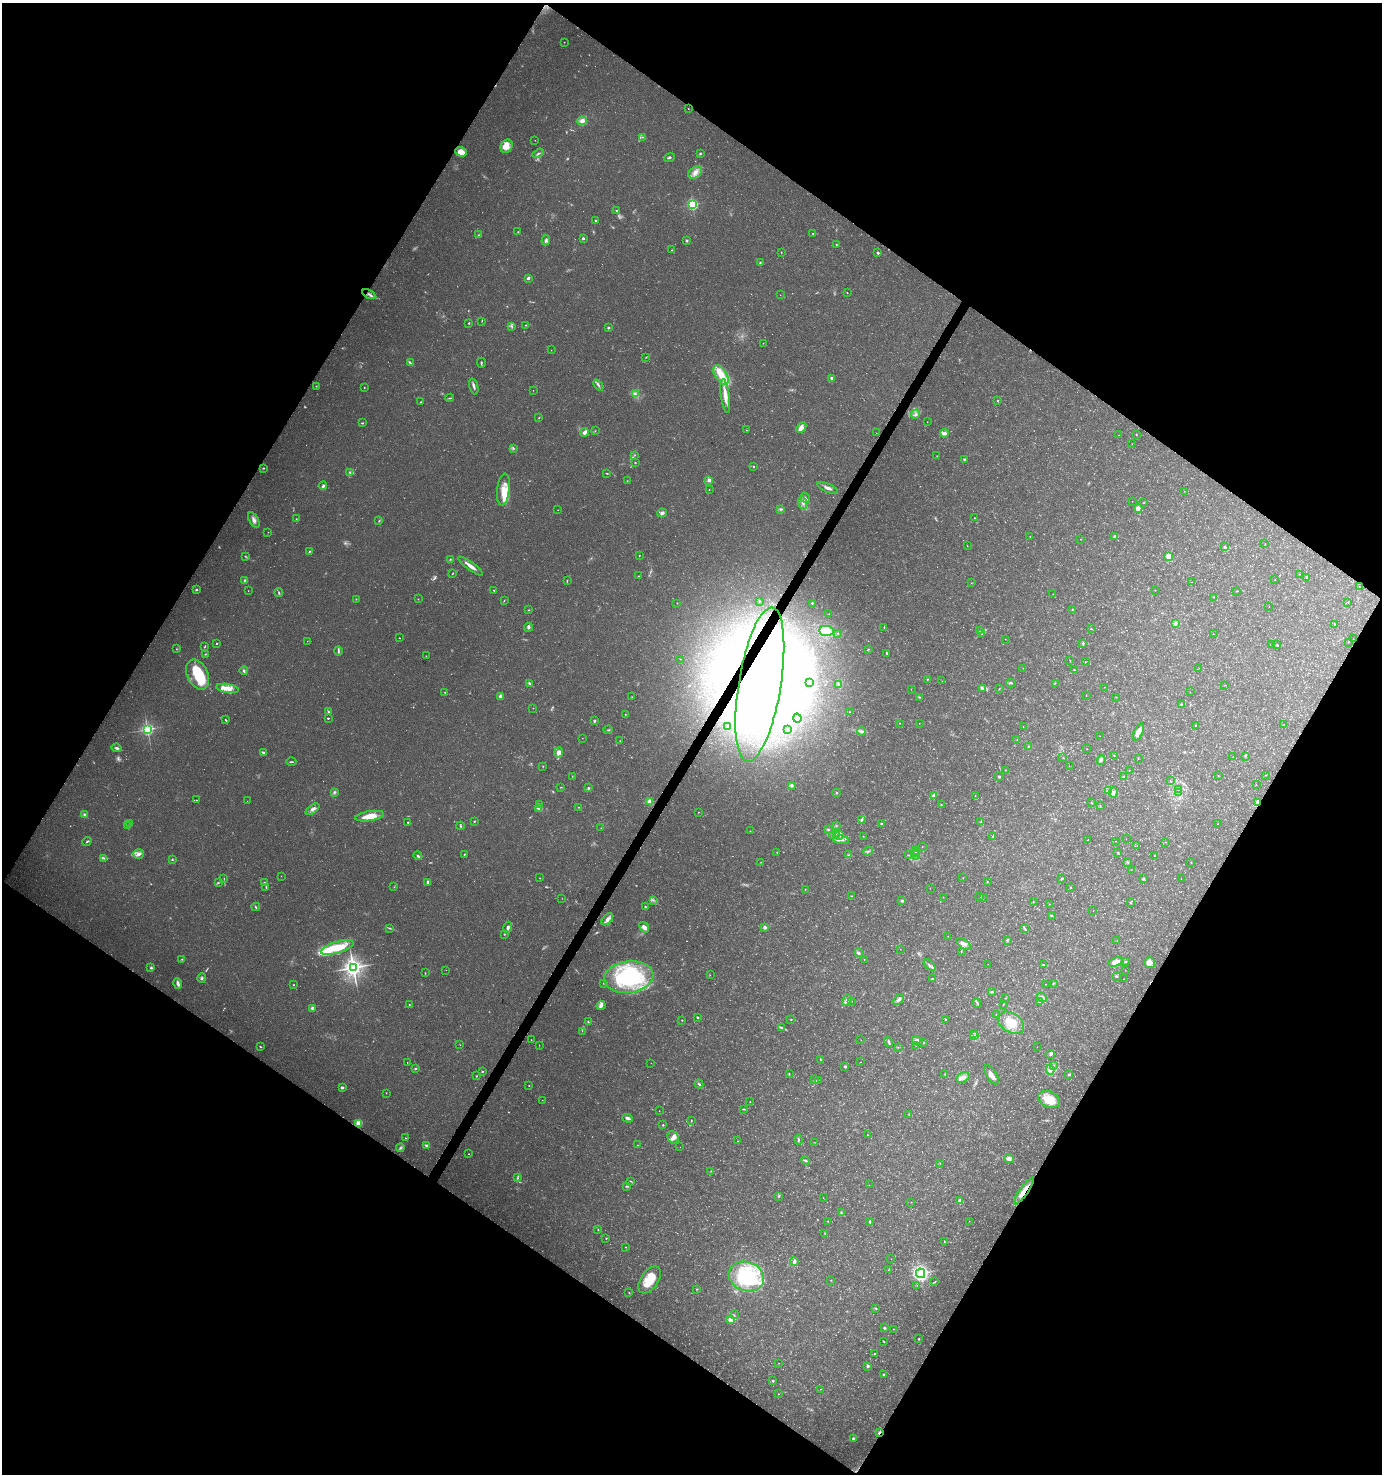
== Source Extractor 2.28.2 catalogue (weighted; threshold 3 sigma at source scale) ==
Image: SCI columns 192-5711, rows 12-5899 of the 5968 x 5903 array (HDU 1 of 3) = the unmasked area's bounding box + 8 px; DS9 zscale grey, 4 x 4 block average (1 PNG px = mean of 4 x 4 image px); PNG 1384 x 1476 px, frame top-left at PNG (2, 3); each listed source drawn as its Kron ellipse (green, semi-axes under 4 px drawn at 4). Shown black and unused: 49% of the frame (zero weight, under 3 of 4 exposures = <1% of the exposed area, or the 3 px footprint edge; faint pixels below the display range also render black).
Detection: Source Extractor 2.28.2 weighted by HDU 2 'WHT'. Background 0.0464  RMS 0.0043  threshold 0.0191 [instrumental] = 3 sigma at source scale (4.5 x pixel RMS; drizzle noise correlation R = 1.50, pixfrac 1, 0.0396/0.0396 arcsec/px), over >= 5 px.
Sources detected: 810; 117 too faint to see at this stretch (4 x 4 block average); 40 inside a brighter object's white glare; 4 cosmic-ray / hot-pixel residue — neither listed nor drawn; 11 coinciding with a brighter row at this scale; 44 inside a brighter listed object's ellipse — not listed separately; of the other 594, all 500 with FLUX_AUTO >= 0.499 (the completeness limit of this list) listed and drawn (94 fainter detections not listed), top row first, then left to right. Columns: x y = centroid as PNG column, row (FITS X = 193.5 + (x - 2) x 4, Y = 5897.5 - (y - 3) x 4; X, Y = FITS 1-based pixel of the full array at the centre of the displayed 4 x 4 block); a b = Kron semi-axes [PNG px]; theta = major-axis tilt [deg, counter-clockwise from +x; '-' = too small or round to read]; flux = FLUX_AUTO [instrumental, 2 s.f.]
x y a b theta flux
564 42 2 2 - 0.88
688 109 2 2 - 0.85
582 121 5 3 - 12
643 137 2 2 - 1.4
535 140 2 2 - 0.6
507 146 7 5 62 19
461 152 6 4 -18 29
538 153 6 2 31 3.9
700 153 3 2 - 2.8
669 157 6 2 19 4
695 172 8 5 39 17
692 205 2 2 - 260
617 211 2 2 - 3.3
596 220 2 2 - 1.8
518 232 2 2 - 1
813 233 2 2 - 1.4
478 235 2 2 - 1.6
583 238 2 2 - 6.9
546 240 5 3 - 6.5
686 240 3 3 - 2.8
836 244 2 2 - 1.6
672 250 2 2 - 1.1
781 252 2 2 - 1.1
878 253 2 2 - 4.3
760 263 3 2 - 2.4
528 278 3 2 - 6.2
847 293 2 2 - 1.1
369 294 7 2 -30 8.6
780 295 2 2 - 0.6
482 321 2 2 - 0.94
469 323 2 2 - 2.1
525 325 2 2 - 1.4
512 326 4 2 - 3.2
608 328 3 2 - 3.6
763 343 2 2 - 0.54
551 350 2 2 - 0.52
646 357 2 2 - 1.1
410 363 4 2 - 3.7
481 363 5 2 - 2.9
721 375 11 6 -58 46
831 378 2 2 - 18
598 385 6 2 -49 5
316 386 2 2 - 1.2
474 386 8 2 -75 7.1
364 387 2 2 - 1.2
533 390 2 2 - 0.68
635 394 3 2 - 2
725 396 17 4 -82 28
449 398 4 2 - 2.5
998 400 3 2 - 1.5
421 402 3 2 - 2.4
916 414 5 3 - 6.6
539 417 3 2 - 1.7
927 422 2 2 - 0.61
362 423 3 2 - 2.3
801 428 6 3 45 21
747 430 2 2 - 0.87
595 431 2 2 - 1.2
585 432 4 3 - 11
876 433 2 2 - 0.57
945 433 4 4 - 6.4
1136 434 2 2 - 2.3
1119 435 2 2 - 0.6
1132 444 2 2 - 0.59
513 448 2 2 - 2.2
635 455 2 2 - 1
937 456 2 2 - 0.85
964 459 3 2 - 2.7
635 463 2 2 - 2.2
753 466 2 2 - 3.7
263 468 3 2 - 2.1
350 472 3 2 - 2.8
607 473 3 2 - 1.5
709 480 2 2 - 11
627 481 2 2 - 1
323 486 4 2 - 6.5
827 488 11 3 -24 10
503 489 16 6 84 33
709 490 2 2 - 1
1184 491 2 2 - 0.51
805 498 5 2 - 3.7
1132 501 2 2 - 0.72
803 503 7 4 -72 9.8
1143 503 2 2 - 0.84
1138 508 4 3 - 12
780 509 3 3 - 3.4
558 510 2 2 - 0.85
662 513 5 3 - 7.8
974 518 2 2 - 1.2
296 519 2 2 - 1.2
254 520 8 4 -61 12
379 521 3 2 - 1.6
268 532 2 2 - 1.3
1030 536 2 2 - 2
1114 536 3 2 - 2.8
1080 539 2 2 - 0.76
1265 544 2 2 - 0.56
967 546 2 2 - 0.79
1225 547 3 2 - 3.4
310 551 3 2 - 2.6
639 555 2 2 - 1
245 556 3 2 - 2
1169 556 4 4 - 28
450 559 3 2 - 1.7
471 566 15 3 -36 18
452 573 3 2 - 1.4
1299 574 2 2 - 0.56
638 576 2 2 - 1.1
1307 577 4 2 - 2.4
1275 580 2 2 - 0.6
245 581 4 3 - 5.3
567 581 3 2 - 1.8
1192 582 2 2 - 0.52
971 583 2 2 - 0.85
1359 587 2 2 - 0.8
196 590 2 2 - 5.9
494 590 2 2 - 2.4
1155 590 2 2 - 0.67
248 591 2 2 - 0.58
1237 591 3 2 - 1.5
279 593 4 2 - 2.9
1053 594 2 2 - 1.2
1214 597 2 2 - 1.1
356 599 2 2 - 0.9
418 599 2 2 - 0.63
504 600 2 2 - 1.1
759 601 3 2 - 1.8
1348 602 2 2 - 0.59
677 603 2 2 - 0.66
812 603 2 2 - 9
1269 606 2 2 - 0.53
528 610 2 2 - 1.3
1073 610 3 2 - 2.3
829 614 2 2 - 0.59
1176 623 4 3 - 5.3
1335 624 2 2 - 0.69
529 627 4 4 - 4.5
884 627 2 2 - 0.68
1091 629 2 2 - 1.3
826 631 7 5 -7 45
980 631 3 2 - 2
838 633 2 2 - 0.85
982 634 2 2 - 0.98
1213 634 2 2 - 0.54
399 638 2 2 - 1.3
1005 639 2 2 - 0.8
1353 639 2 2 - 0.57
307 641 2 2 - 0.67
1348 642 2 2 - 0.92
217 643 2 2 - 2.6
1083 643 3 2 - 3.5
1272 644 2 2 - 0.96
1277 645 2 2 - 2.8
205 646 4 2 - 1.8
176 649 2 2 - 1.4
868 649 2 2 - 1.2
338 651 5 2 - 4.1
887 653 3 2 - 2.7
205 654 2 2 - 1.5
426 656 2 2 - 0.82
681 659 2 2 - 0.58
1070 660 2 2 - 0.76
1085 662 2 2 - 1.4
1023 668 2 2 - 0.88
1199 668 2 2 - 0.54
1074 669 2 2 - 1.5
244 671 4 2 - 4.3
197 674 16 10 -64 96
927 679 2 2 - 1.3
942 681 2 2 - 0.51
810 682 2 2 - 0.66
1011 683 4 2 - 3.4
1055 683 2 2 - 1.1
530 684 4 2 - 3.1
838 684 2 2 - 1.6
760 685 78 21 81 1800
1225 685 2 2 - 0.72
1105 687 2 2 - 0.58
228 688 11 4 -9 27
999 688 2 2 - 0.87
911 689 2 2 - 0.64
982 689 3 2 - 3.6
445 692 2 2 - 1.7
1190 692 2 2 - 1
500 696 2 2 - 10
1086 696 2 2 - 0.65
632 697 2 2 - 0.88
919 697 3 2 - 1.9
1116 697 2 2 - 1
1181 704 2 2 - 1.2
533 708 2 2 - 0.67
328 712 3 2 - 3.1
849 712 2 2 - 0.93
625 714 2 2 - 1.2
328 718 2 2 - 1.9
797 718 4 2 - 3.2
225 720 3 2 - 2.3
594 721 3 2 - 4
900 723 2 2 - 0.84
919 723 2 2 - 0.77
1284 725 2 2 - 0.62
728 726 2 2 - 0.56
1196 726 2 2 - 3
1023 727 2 2 - 0.51
147 729 3 2 - 520
608 730 4 2 - 2.5
788 730 3 2 - 2.6
862 731 4 3 - 4.9
1138 732 9 4 66 26
1100 736 2 2 - 0.56
582 738 2 2 - 0.86
1017 740 2 2 - 0.97
620 741 2 2 - 1.2
1029 747 3 2 - 3.3
116 748 5 3 - 5.6
1087 749 2 2 - 0.68
263 752 3 2 - 5.1
559 752 5 3 - 21
1114 755 3 2 - 1.3
1245 756 2 2 - 2.2
1233 757 2 2 - 1.5
1063 758 2 2 - 0.92
1138 758 2 2 - 1.3
1101 760 5 4 - 6.6
291 762 5 2 - 2.8
543 766 2 2 - 1
1069 766 2 2 - 0.5
1005 770 2 2 - 0.75
1129 771 2 2 - 0.56
1266 775 2 2 - 0.57
572 776 2 2 - 0.92
1218 776 2 2 - 0.64
999 777 3 2 - 3.8
1124 777 3 2 - 3
1170 781 2 2 - 0.81
792 785 2 2 - 22
1256 785 2 2 - 0.71
561 787 2 2 - 1.1
588 788 4 2 - 3.1
1179 790 2 2 - 1
1108 791 4 2 - 4.8
334 792 3 3 - 4.5
836 792 2 2 - 2.5
1113 792 5 4 - 8
1178 792 2 2 - 1.7
933 796 4 2 - 10
975 796 2 2 - 1.5
196 800 2 2 - 0.78
247 801 2 2 - 0.58
650 802 2 2 - 87
1257 802 4 2 - 2.9
1091 803 2 2 - 1.4
539 805 4 2 - 3.4
941 805 2 2 - 0.83
1100 805 2 2 - 0.82
578 807 2 2 - 1.2
312 809 8 3 36 11
539 809 4 3 - 5.3
698 812 2 2 - 1.3
85 815 4 3 - 6.3
370 816 14 5 9 45
861 820 3 2 - 2.9
474 821 2 2 - 1.9
408 822 3 2 - 2.4
981 822 3 2 - 2.8
129 823 2 2 - 2
881 823 2 2 - 2.1
1217 824 2 2 - 0.59
127 826 3 3 - 4.6
460 826 4 2 - 2.6
836 826 2 2 - 1.3
601 828 2 2 - 0.98
828 830 3 2 - 2.6
750 831 2 2 - 0.8
836 834 2 2 - 1
833 835 3 3 - 4.2
839 835 4 2 - 4.8
863 836 2 2 - 0.95
993 836 4 2 - 2.5
1126 839 2 2 - 0.53
841 840 8 2 -7 8.5
1088 840 2 2 - 2.5
1116 841 2 2 - 0.65
87 842 5 2 - 2.8
1166 842 2 2 - 0.86
922 846 2 2 - 0.62
1137 846 2 2 - 0.74
916 850 2 2 - 0.62
868 851 5 2 - 3.2
777 852 2 2 - 0.74
916 852 2 2 - 1.3
1118 852 3 2 - 1.7
139 854 5 5 - 10
464 854 3 2 - 1.7
849 854 4 2 - 2
909 855 3 2 - 2
916 855 4 3 - 5.1
1155 855 2 2 - 2.2
418 856 4 2 - 4.6
104 858 3 2 - 2.6
172 860 3 2 - 2
761 862 2 2 - 0.99
1127 862 2 2 - 1.3
1191 862 2 2 - 0.64
1131 870 2 2 - 0.73
281 876 2 2 - 0.52
224 878 2 2 - 0.79
539 878 2 2 - 0.83
963 878 2 2 - 0.71
1062 879 3 2 - 2.7
1143 879 3 2 - 4
1181 879 2 2 - 0.71
987 881 2 2 - 1.1
264 882 2 2 - 2.1
428 882 3 2 - 7.8
218 883 3 2 - 1.9
266 887 2 2 - 1.4
394 887 2 2 - 0.79
1070 887 2 2 - 1.5
930 888 2 2 - 0.52
805 889 2 2 - 0.88
851 896 2 2 - 1.3
980 896 3 2 - 1.7
943 897 2 2 - 0.64
562 898 2 2 - 0.75
983 898 2 2 - 1.1
653 900 3 2 - 3.8
902 901 3 2 - 5.9
1033 902 2 2 - 0.88
1130 902 3 2 - 1.1
1049 904 2 2 - 1
645 906 3 2 - 1.5
256 907 4 2 - 2.8
1093 911 2 2 - 0.52
1051 915 3 2 - 2.3
607 919 7 3 47 12
508 927 5 3 - 7.1
644 927 6 4 -52 12
765 927 2 2 - 36
390 928 3 2 - 1.8
1025 928 2 2 - 2.2
504 934 2 2 - 1.6
948 936 2 2 - 0.61
1007 940 3 2 - 3
1117 941 2 2 - 0.96
964 944 9 3 -35 12
337 947 17 5 18 88
900 949 2 2 - 0.6
961 951 3 2 - 1
858 953 3 3 - 6.8
182 959 2 2 - 2.1
864 959 2 2 - 0.75
1115 962 7 4 18 30
1125 962 3 2 - 2.4
1149 963 5 5 - 18
988 964 2 2 - 0.56
930 965 7 2 -44 6.7
1044 965 4 2 - 4.8
151 968 3 2 - 3.9
353 968 3 3 - 1800
446 970 2 2 - 0.63
1125 970 2 2 - 0.64
425 973 2 2 - 1.4
710 975 2 2 - 0.57
1116 976 3 3 - 3.1
629 977 25 15 8 300
202 978 5 3 - 4
933 979 3 2 - 3.1
1123 979 2 2 - 0.93
178 983 5 2 - 9.6
603 983 2 2 - 1.1
1053 983 2 2 - 1.6
1045 984 2 2 - 0.86
293 985 2 2 - 1.4
992 992 3 2 - 2.8
1042 997 5 3 - 7.5
1005 998 2 2 - 1.2
847 1000 6 3 60 12
898 1000 6 3 49 7.3
852 1001 2 2 - 0.52
1039 1001 2 2 - 2.2
977 1003 5 2 - 3.4
409 1004 2 2 - 1.9
1004 1004 3 2 - 1.5
601 1006 4 4 - 7.4
312 1008 3 3 - 6.5
996 1015 2 2 - 0.6
698 1017 2 2 - 2.8
791 1019 2 2 - 2.1
945 1019 2 2 - 1.8
682 1020 2 2 - 2.8
588 1022 3 2 - 1.9
1011 1023 14 9 -32 51
782 1028 4 2 - 3.2
582 1031 2 2 - 0.72
974 1033 2 2 - 1.3
974 1036 3 2 - 2.7
531 1040 2 2 - 1.4
861 1040 2 2 - 0.54
917 1041 5 4 - 10
889 1042 5 2 - 5.8
924 1042 2 2 - 1.8
460 1045 2 2 - 0.86
539 1045 2 2 - 0.83
916 1046 2 2 - 0.53
260 1047 3 2 - 2
898 1047 2 2 - 1.2
1037 1047 2 2 - 0.52
1050 1054 5 3 - 4.4
820 1059 3 2 - 2.1
407 1062 2 2 - 0.73
861 1062 2 2 - 0.66
651 1063 2 2 - 0.68
1054 1065 2 2 - 1.1
845 1066 2 2 - 4.4
415 1069 2 2 - 2.5
1050 1070 5 4 - 9.4
482 1071 2 2 - 2.5
789 1074 2 2 - 1.7
945 1074 2 2 - 1.4
992 1075 11 5 -57 19
1069 1075 3 2 - 3
476 1076 2 2 - 1.5
963 1077 7 4 30 13
814 1080 2 2 - 1.3
818 1080 2 2 - 0.66
699 1084 4 2 - 3.8
529 1086 2 2 - 1.2
342 1088 2 2 - 7.6
386 1093 2 2 - 0.78
1049 1099 11 8 -25 58
542 1100 2 2 - 0.54
750 1102 2 2 - 0.97
743 1109 4 2 - 2.2
659 1111 2 2 - 0.7
909 1115 2 2 - 1.3
628 1118 5 3 - 6.9
691 1121 2 2 - 1.6
359 1123 2 2 - 140
663 1125 2 2 - 2.7
868 1135 2 2 - 1.2
405 1138 2 2 - 1.5
673 1138 7 5 -57 11
798 1139 5 2 - 3.6
737 1141 2 2 - 0.8
814 1142 2 2 - 0.66
638 1145 2 2 - 0.67
427 1146 4 2 - 7.8
680 1147 2 2 - 0.51
400 1148 4 2 - 3.9
469 1154 2 2 - 2.1
1009 1159 5 4 - 8.3
806 1161 4 2 - 3.5
940 1163 2 2 - 1
711 1171 2 2 - 1.4
518 1178 3 2 - 2.8
631 1181 2 2 - 1.2
869 1185 2 2 - 0.66
626 1186 3 2 - 2.5
1024 1191 16 3 55 38
779 1196 3 2 - 1.9
823 1198 2 2 - 0.52
960 1201 4 3 - 8.5
911 1202 2 2 - 0.54
841 1213 3 2 - 3.1
828 1221 2 2 - 0.73
969 1221 2 2 - 0.67
869 1222 4 2 - 2.9
598 1229 3 2 - 1.3
825 1233 2 2 - 1.6
606 1238 2 2 - 1.6
945 1242 3 2 - 1.8
626 1247 2 2 - 1.3
891 1259 2 2 - 0.54
794 1262 4 3 - 9.4
889 1270 2 2 - 1.2
921 1273 5 4 - 490
746 1277 18 14 -20 220
650 1280 15 9 55 65
831 1280 2 2 - 1.2
935 1282 2 2 - 1.2
917 1285 2 2 - 0.84
697 1289 2 2 - 1.6
629 1293 3 2 - 1.5
875 1308 3 2 - 1.9
734 1315 2 2 - 2
731 1320 2 2 - 70
884 1328 3 2 - 3.9
893 1329 2 2 - 0.9
919 1339 2 2 - 2.4
883 1341 2 2 - 0.93
875 1354 3 3 - 3.7
779 1363 2 2 - 0.72
868 1366 3 2 - 5.3
884 1375 4 2 - 3.7
773 1381 2 2 - 4.3
821 1389 2 2 - 0.75
778 1394 2 2 - 0.87
879 1432 3 2 - 6.3
853 1438 3 2 - 3.4
Overlapping masked pixels (flux is a lower limit): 4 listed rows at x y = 760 685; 1257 802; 1024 1191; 879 1432
Diffuse or blended objects may show on this block-average render without a row.